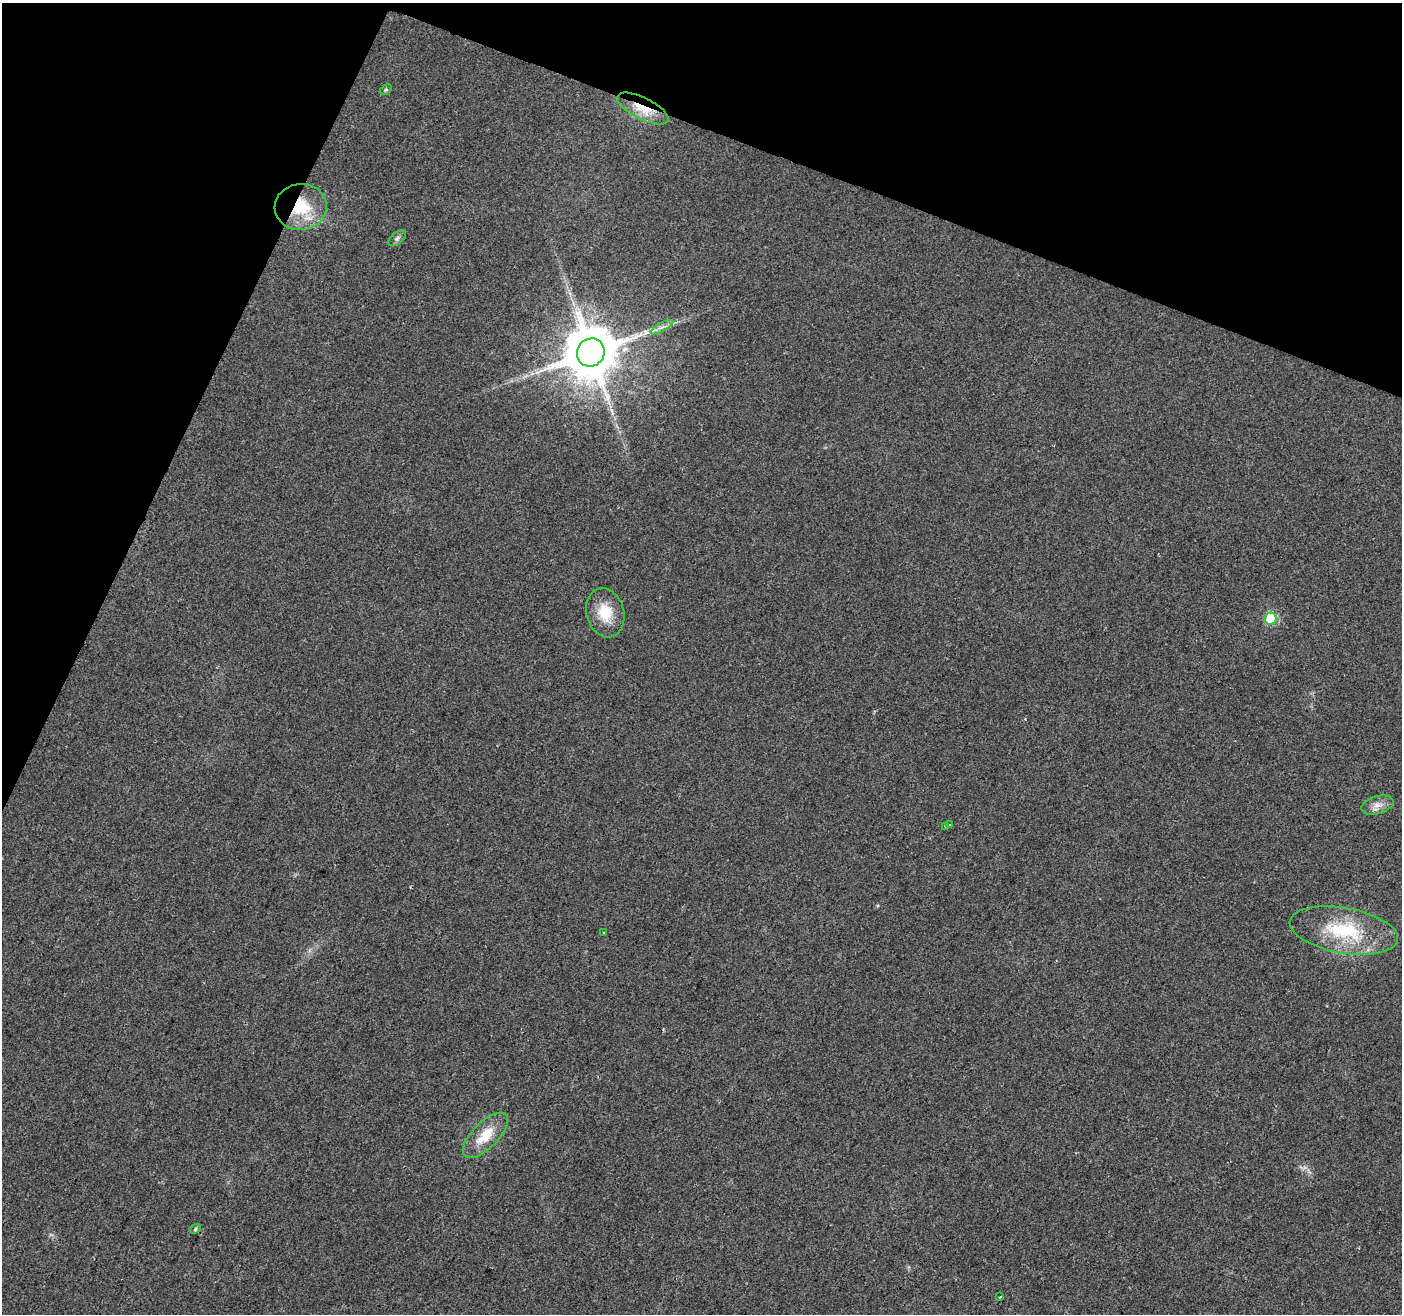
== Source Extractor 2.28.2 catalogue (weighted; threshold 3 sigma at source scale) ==
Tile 2 of 4 x 4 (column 2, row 1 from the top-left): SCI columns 1401-2800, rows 4147-5458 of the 5607 x 5732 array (HDU 1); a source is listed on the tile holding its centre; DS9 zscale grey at full resolution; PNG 1404 x 1316 px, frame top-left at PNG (2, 3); each listed source drawn as its Kron ellipse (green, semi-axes under 4 px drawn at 4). Shown black and unused: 20% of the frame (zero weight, under 2 of 3 exposures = <1% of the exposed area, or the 3 px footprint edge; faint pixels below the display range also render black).
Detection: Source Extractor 2.28.2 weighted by HDU 2 'WHT'; one run over the whole footprint, this tile lists its part. Background 0.0354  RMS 0.0068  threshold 0.0305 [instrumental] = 3 sigma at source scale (4.5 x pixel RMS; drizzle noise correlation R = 1.50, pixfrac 1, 0.0396/0.0396 arcsec/px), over >= 5 px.
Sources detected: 18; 1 cosmic-ray / hot-pixel residue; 1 long thin detection or spike segment (spike, bleed or trail) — neither listed nor drawn; the other 16 listed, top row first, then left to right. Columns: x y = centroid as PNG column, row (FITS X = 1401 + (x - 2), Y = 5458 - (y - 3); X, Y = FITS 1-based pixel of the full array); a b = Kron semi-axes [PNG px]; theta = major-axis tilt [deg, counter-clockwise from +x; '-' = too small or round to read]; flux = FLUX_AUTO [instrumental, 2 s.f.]
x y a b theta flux
386 90 6 4 30 0.98
643 109 28 10 -26 16
301 207 26 23 4 32
397 238 10 6 37 2
662 327 13 4 29 2.8
591 352 14 13 - 4400
605 613 25 19 -74 18
1271 619 6 6 - 46
1377 805 16 9 16 5.4
950 825 3 3 - 1.1
946 826 4 3 - 2.1
1344 930 55 22 -10 49
603 933 3 3 - 2.6
485 1135 29 13 45 17
196 1229 6 4 44 1.1
1000 1297 3 2 - 0.97
Overlapping masked pixels (flux is a lower limit): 2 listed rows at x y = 643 109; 301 207